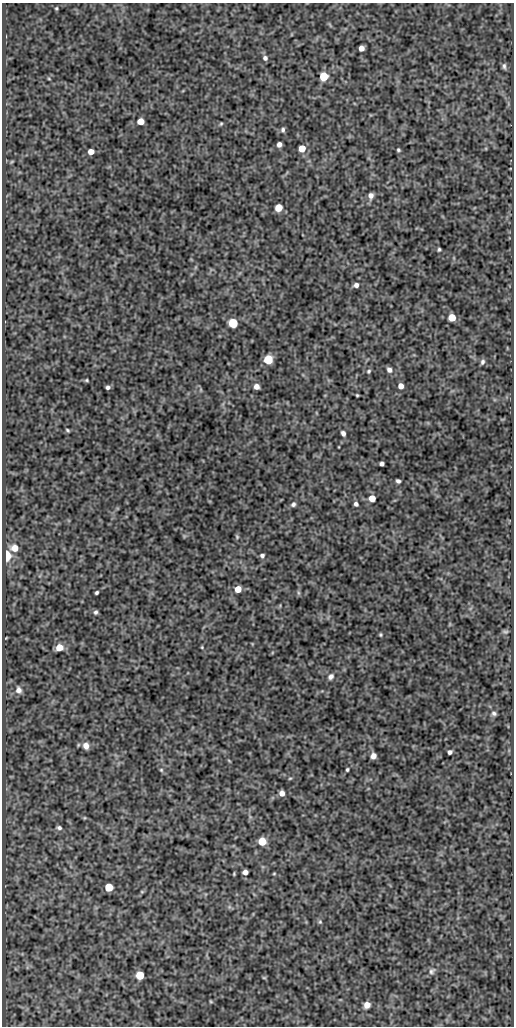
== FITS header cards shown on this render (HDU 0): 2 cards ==
NAXIS1  =                  512
NAXIS2  =                 1024

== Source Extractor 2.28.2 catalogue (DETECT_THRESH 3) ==
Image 512 x 1024 px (HDU 0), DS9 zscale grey, 1 PNG px = 1 image px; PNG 516 x 1028 px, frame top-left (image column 1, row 1024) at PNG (2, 3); no overlay
Background 88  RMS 0.52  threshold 1.57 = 3 sigma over >= 5 px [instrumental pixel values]
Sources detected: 70; all 70 listed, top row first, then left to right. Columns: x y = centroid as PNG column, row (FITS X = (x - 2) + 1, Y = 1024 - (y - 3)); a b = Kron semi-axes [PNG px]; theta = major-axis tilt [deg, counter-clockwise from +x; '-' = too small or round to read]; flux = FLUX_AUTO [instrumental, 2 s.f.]
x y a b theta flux
56 8 4 3 - 38
361 48 5 5 - 210
265 58 5 5 - 100
504 66 8 4 -84 77
324 76 6 5 - 1100
49 79 5 3 - 29
141 121 5 5 - 410
221 124 5 3 - 42
283 130 6 5 - 81
279 144 5 4 - 150
302 148 5 5 - 520
398 150 4 4 - 48
91 152 5 5 - 280
12 161 6 3 20 34
371 196 7 6 - 160
278 208 5 5 - 720
439 249 4 3 - 47
356 285 5 5 - 120
452 318 5 5 - 760
233 323 5 5 - 2000
268 360 6 5 - 1600
482 362 7 5 67 85
389 370 6 6 - 130
369 371 5 4 - 52
87 380 5 4 - 43
401 386 5 5 - 230
108 387 4 4 - 87
256 387 5 5 - 200
357 395 3 3 - 35
68 430 4 3 - 45
343 433 5 4 - 120
382 464 4 4 - 100
398 481 4 4 - 86
372 498 5 5 - 430
293 504 6 5 - 90
356 504 5 4 - 96
237 536 6 4 -70 51
14 548 7 6 - 400
262 555 5 5 - 87
7 556 6 4 -88 3400
238 589 5 5 - 520
97 592 4 3 - 57
298 593 7 4 -89 55
96 612 5 4 - 74
505 632 8 5 -9 61
380 635 4 4 - 43
59 647 6 5 - 510
202 647 4 3 - 32
331 677 9 7 47 140
19 690 8 7 - 160
494 713 6 5 - 81
86 746 8 7 - 230
450 752 4 4 - 95
373 756 5 5 - 200
161 770 5 4 - 48
347 770 4 3 - 49
282 793 5 5 - 210
84 818 5 3 - 29
59 828 6 5 - 85
262 841 6 5 - 920
245 872 5 4 - 190
274 874 5 3 - 31
109 887 5 5 - 930
142 892 5 3 - 26
320 922 6 5 - 56
432 971 11 8 53 130
140 975 5 5 - 1000
264 978 6 3 -1 34
211 1001 5 3 - 32
367 1005 5 5 - 330